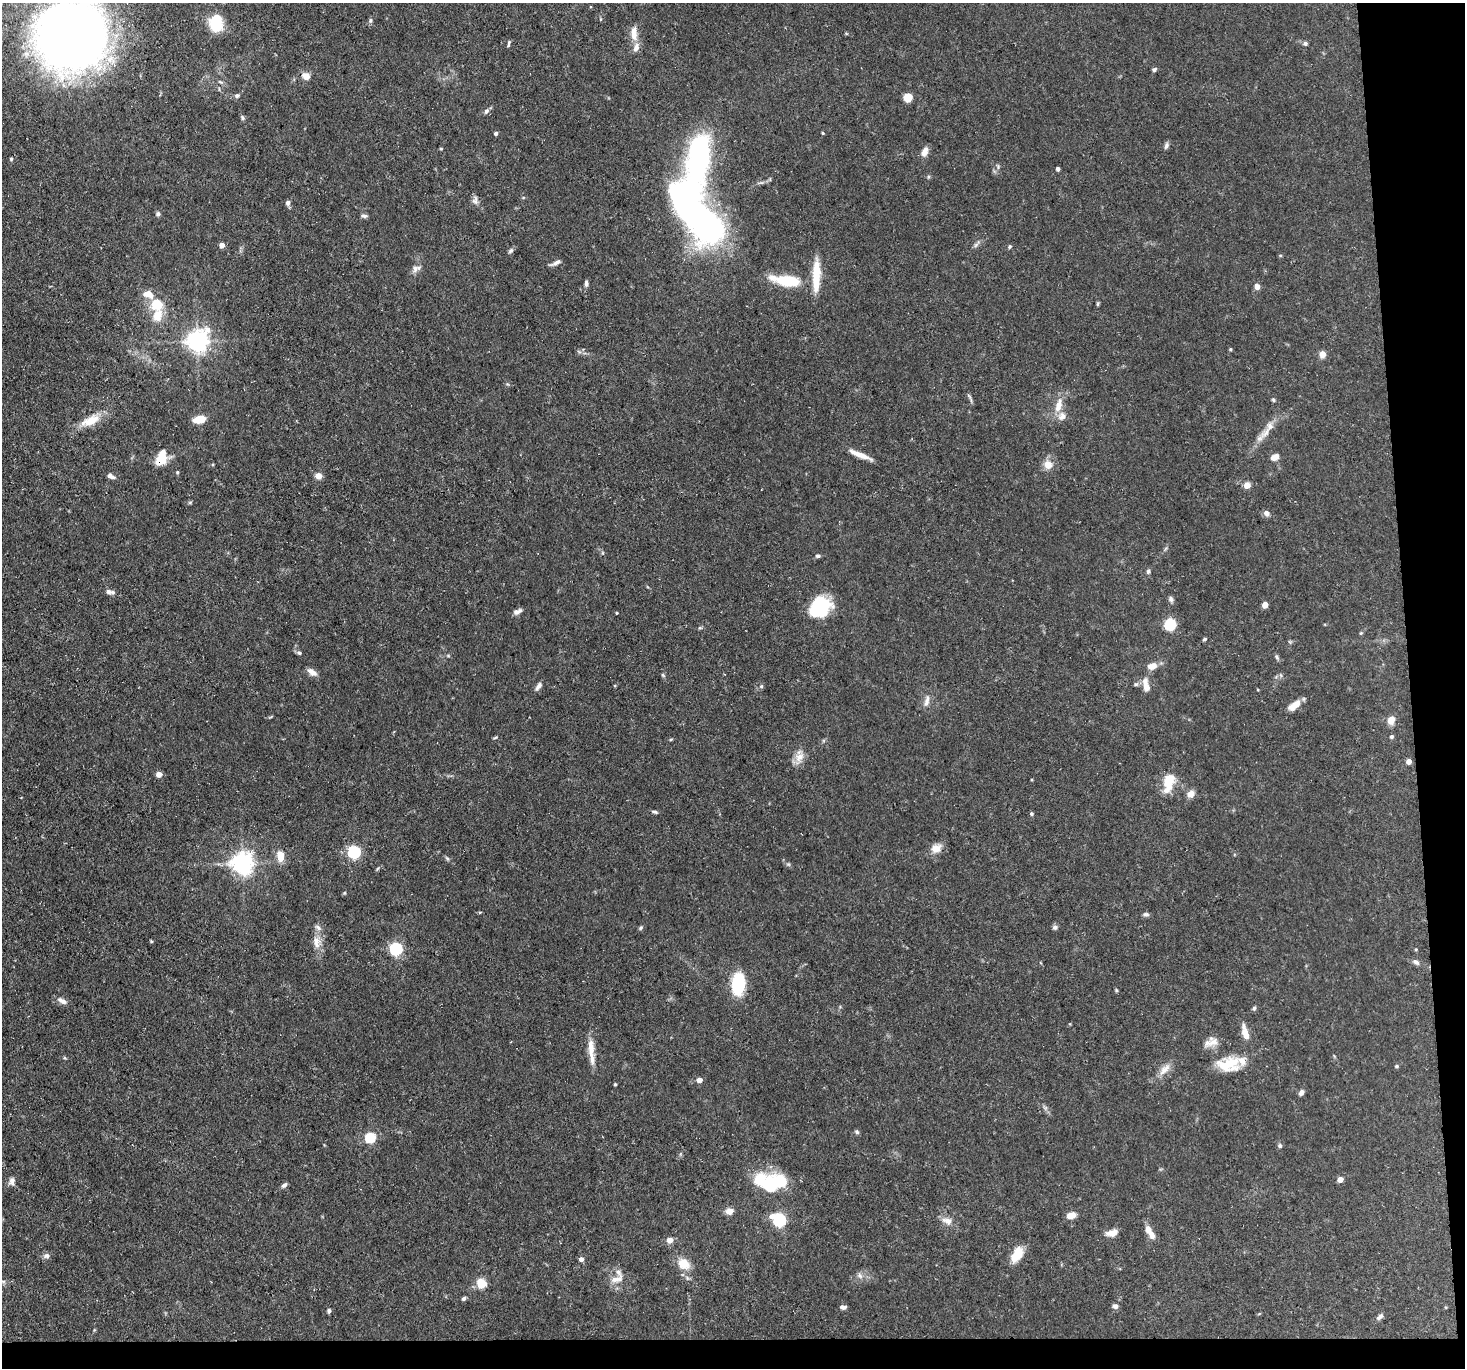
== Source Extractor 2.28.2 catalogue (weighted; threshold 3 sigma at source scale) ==
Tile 9 of 3 x 3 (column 3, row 3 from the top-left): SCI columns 2927-4389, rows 121-1486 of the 4389 x 4359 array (HDU 1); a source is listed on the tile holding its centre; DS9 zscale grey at full resolution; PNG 1467 x 1370 px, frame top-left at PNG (2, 3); no overlay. Shown black and unused: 6% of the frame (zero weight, under 3 of 5 exposures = <1% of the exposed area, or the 3 px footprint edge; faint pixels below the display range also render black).
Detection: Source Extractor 2.28.2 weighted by HDU 2 'WHT'; one run over the whole footprint, this tile lists its part. Background 0.0618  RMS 0.004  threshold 0.018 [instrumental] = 3 sigma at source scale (4.5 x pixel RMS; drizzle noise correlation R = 1.50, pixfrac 1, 0.05/0.05 arcsec/px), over >= 5 px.
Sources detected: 160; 4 inside a brighter object's white glare — not listed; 10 inside a brighter listed object's ellipse — not listed separately; the other 146 listed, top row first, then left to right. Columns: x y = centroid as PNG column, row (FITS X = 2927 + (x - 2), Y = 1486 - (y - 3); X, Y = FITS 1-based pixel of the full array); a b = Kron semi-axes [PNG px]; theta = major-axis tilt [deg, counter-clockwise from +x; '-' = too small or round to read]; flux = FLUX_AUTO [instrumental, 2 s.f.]
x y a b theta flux
370 20 6 5 - 0.79
216 23 13 9 -89 21
72 33 58 55 60 530
634 34 20 9 -85 4.2
509 42 7 4 61 0.75
1305 43 6 5 - 0.94
1154 69 6 5 - 0.74
306 76 9 8 - 2.9
220 82 8 4 -22 0.72
237 95 6 5 - 0.91
908 98 8 7 - 5.2
486 111 8 5 52 1.1
242 118 7 5 -60 0.72
496 133 4 4 - 0.92
823 133 4 4 - 0.37
1166 146 9 5 71 1.1
441 149 4 3 - 0.39
924 152 12 7 64 2.6
11 159 5 4 - 0.65
699 160 52 19 78 80
1058 169 4 3 - 1.2
475 200 12 8 82 1.5
288 203 7 5 76 1.2
158 214 6 5 - 0.82
364 216 7 5 -16 1
697 216 70 25 -52 180
222 245 4 4 - 3.2
976 245 7 6 - 0.97
1010 247 6 5 - 0.57
511 251 8 5 46 0.88
556 262 13 5 25 1.6
415 268 11 8 76 1.9
816 272 32 11 88 9.4
788 281 31 12 -6 14
586 283 8 5 -85 0.98
1257 286 4 4 - 3.6
148 294 16 9 -21 3.8
157 304 11 11 - 10
1097 304 6 4 89 0.46
157 315 17 13 75 6.2
197 341 7 7 - 280
1230 349 4 3 - 0.47
1322 354 5 4 - 5.3
1273 400 5 4 - 0.54
1058 405 18 8 74 5.1
200 419 9 6 12 9.4
90 420 28 11 24 7.7
1266 433 22 8 47 4.5
860 455 26 5 -23 4.7
1274 457 9 6 22 3
160 461 16 8 23 5.8
1048 465 12 11 - 3.7
177 472 4 3 - 0.47
111 476 10 5 -24 1.5
318 476 5 4 - 6.6
1247 485 4 4 - 5.6
190 502 6 4 19 0.48
1266 513 7 6 - 1.7
818 556 7 4 1 0.71
1148 571 6 5 - 0.86
109 592 11 5 -8 1.8
1171 599 8 6 -75 1
1265 605 4 4 - 5.1
820 607 19 16 44 28
517 612 12 6 24 1.6
617 613 3 2 - 0.41
1170 624 5 5 - 42
700 628 6 4 1 0.53
1361 633 5 5 - 0.47
1204 639 5 3 - 0.57
299 653 6 5 - 0.75
448 656 6 4 -1 0.47
1277 657 7 4 -61 0.69
1152 666 13 9 10 3.1
312 672 12 6 -36 2.5
663 675 6 4 -46 0.56
1136 684 5 5 - 0.65
1146 685 21 8 -80 3.6
538 686 12 5 54 1.6
761 686 5 5 - 0.61
927 701 18 6 78 2.2
1295 705 15 7 37 4.7
1391 720 9 7 65 3.6
1391 737 5 4 - 0.71
671 739 5 3 - 0.38
799 757 15 12 50 3.8
1409 761 4 4 - 3.2
159 774 4 4 - 3.8
1168 783 25 12 76 8.2
1191 794 9 7 45 2.7
655 812 8 4 -17 0.77
1031 814 4 4 - 0.7
936 848 10 8 32 4.5
354 852 6 5 - 66
280 856 10 7 -85 5.9
447 858 7 4 -45 0.66
242 863 7 7 - 290
788 864 7 4 -18 0.61
1146 914 8 5 -9 0.92
1055 927 7 6 - 0.96
641 928 7 4 46 0.6
151 941 5 3 - 0.4
316 942 18 9 -80 4
396 949 6 6 - 65
1416 949 4 4 - 0.42
1416 962 10 6 -33 1.4
738 984 14 8 86 33
1116 990 5 4 - 0.44
62 1001 14 7 -28 2
1254 1008 6 5 - 0.69
1245 1034 16 7 -70 4.1
1212 1042 21 9 15 3.7
591 1047 26 8 -87 5.1
1231 1063 23 18 -62 9.5
1396 1066 5 4 - 0.6
1165 1069 20 9 47 3.8
699 1080 5 4 - 3
615 1084 3 3 - 0.49
1301 1093 7 5 62 1.4
857 1132 6 5 - 0.7
370 1137 5 5 - 32
1280 1146 6 5 - 0.71
1340 1179 5 4 - 3.6
12 1181 11 8 81 1.7
774 1183 27 16 18 24
284 1185 8 5 40 1.1
729 1211 5 4 - 6.5
1071 1215 10 6 11 3.5
779 1219 7 6 - 63
947 1221 14 9 -16 3.1
1112 1233 12 7 16 3.7
1151 1234 13 8 -60 2.8
670 1240 5 5 - 4.4
1017 1254 18 10 60 7.8
47 1256 9 6 -1 1.4
581 1259 4 4 - 2
684 1264 17 13 -38 5.9
860 1275 9 7 -40 1.5
617 1279 20 9 19 3.4
3 1281 8 4 -8 0.8
482 1284 6 5 - 14
464 1298 6 4 43 0.85
1115 1306 7 6 - 1.3
843 1307 7 4 0 1.2
329 1311 5 4 - 0.78
1380 1317 9 6 42 1.2
Overlapping masked pixels (flux is a lower limit): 1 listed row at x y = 160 461
Isophote crosses this tile's border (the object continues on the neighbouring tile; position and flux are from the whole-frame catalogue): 2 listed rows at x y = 72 33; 3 1281